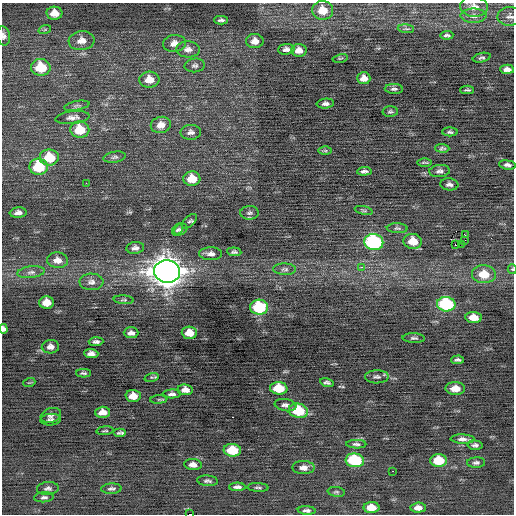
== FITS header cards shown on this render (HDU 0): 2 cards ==
NAXIS1  =                  512 / Axis length
NAXIS2  =                  512 / Axis length

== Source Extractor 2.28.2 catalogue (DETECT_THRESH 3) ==
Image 512 x 512 px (HDU 0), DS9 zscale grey, 1 PNG px = 1 image px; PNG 516 x 516 px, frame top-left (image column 1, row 512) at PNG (2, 3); each listed source drawn as its Kron ellipse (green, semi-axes under 4 px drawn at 4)
Background -0.0333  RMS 0.79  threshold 2.38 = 3 sigma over >= 5 px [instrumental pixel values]
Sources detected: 121; all 121 listed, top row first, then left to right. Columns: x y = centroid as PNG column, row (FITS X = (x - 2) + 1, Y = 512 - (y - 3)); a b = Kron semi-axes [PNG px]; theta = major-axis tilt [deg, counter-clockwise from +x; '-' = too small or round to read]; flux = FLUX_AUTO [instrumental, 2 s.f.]
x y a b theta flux
474 7 14 10 -5 450
323 10 10 9 - 830
54 13 8 6 -2 510
473 16 13 7 0 280
510 16 12 9 1 260
221 20 7 4 2 120
45 29 6 4 20 77
406 29 8 3 -5 79
447 35 6 3 4 120
4 36 9 6 -79 190
81 41 13 9 6 460
255 41 8 7 - 380
174 43 11 8 5 410
188 49 12 8 -2 320
286 49 8 5 8 200
299 50 8 6 -1 380
340 58 7 3 12 63
482 58 9 4 13 110
195 65 10 7 6 160
41 67 10 8 -4 1700
507 69 7 4 -3 260
364 78 6 6 - 310
149 80 10 8 4 690
394 89 9 5 -2 130
467 90 6 3 0 89
325 104 9 5 5 160
77 106 13 4 11 130
390 112 8 5 2 100
72 117 17 6 6 290
161 125 10 8 12 460
80 130 9 8 - 1500
191 132 10 7 1 230
450 132 8 4 -1 110
442 148 7 3 -3 97
325 151 6 4 -1 86
49 157 9 8 - 1600
114 157 11 5 10 150
425 162 7 2 0 76
507 165 8 4 -8 170
39 167 9 8 - 2100
364 171 7 4 3 150
440 171 10 6 4 190
192 179 8 7 - 900
86 183 2 2 - 220
449 184 9 6 -6 170
364 210 9 4 -14 82
18 213 8 5 5 240
249 213 9 7 2 140
189 221 9 5 41 110
397 228 10 5 -2 120
181 229 7 5 34 110
178 230 6 5 - 96
465 235 2 2 - 590
465 240 3 2 - 81
413 241 9 7 -9 830
374 242 9 8 - 7100
455 244 3 3 - 290
461 244 2 2 - 250
135 248 9 6 8 210
234 252 7 4 -5 120
211 254 11 6 -1 250
57 260 10 7 -4 400
361 267 3 2 - 440
285 269 11 5 -1 170
512 269 5 4 - 70
167 271 13 11 -11 77000
31 272 13 6 7 230
484 274 12 9 -6 1100
91 282 12 8 -2 270
124 300 10 4 -4 89
47 302 7 6 - 630
446 304 9 7 -7 5200
259 307 9 7 -2 3300
473 317 8 5 -5 710
3 329 5 3 - 210
131 333 7 5 0 220
189 333 7 6 - 600
414 338 11 5 -3 120
96 342 7 4 3 160
50 347 8 6 3 260
91 353 7 4 -3 230
457 360 6 3 1 120
84 373 7 4 -1 100
151 377 7 4 16 92
377 377 12 6 1 190
29 383 6 4 19 68
327 383 7 3 -14 120
279 388 9 6 -5 1400
455 388 10 6 -2 590
185 390 8 5 -5 320
172 394 9 4 3 160
133 396 7 6 - 550
159 399 8 4 6 67
285 405 11 6 -10 200
298 411 10 7 -10 2200
103 412 7 5 1 410
51 415 10 7 19 210
51 420 10 5 3 160
105 431 8 2 6 65
120 433 6 3 0 130
463 439 12 4 -2 250
356 444 10 4 -1 140
475 445 7 5 -8 150
232 450 9 6 -4 1400
355 460 9 7 -6 3800
439 461 8 6 0 1600
476 463 9 5 4 150
193 465 9 5 -6 270
304 468 11 6 0 290
393 471 2 2 - 240
208 481 10 5 -5 130
237 487 8 4 0 170
258 487 11 3 -2 97
48 488 11 6 5 180
111 489 10 5 2 140
336 492 9 5 -8 95
44 497 10 5 4 140
371 508 8 5 -2 700
418 508 7 5 3 320
307 510 9 4 -3 160
190 514 4 2 - 1500
At the frame edge (FLAGS 8, measured only in part): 6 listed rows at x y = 474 7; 510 16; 4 36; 512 269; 3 329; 190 514